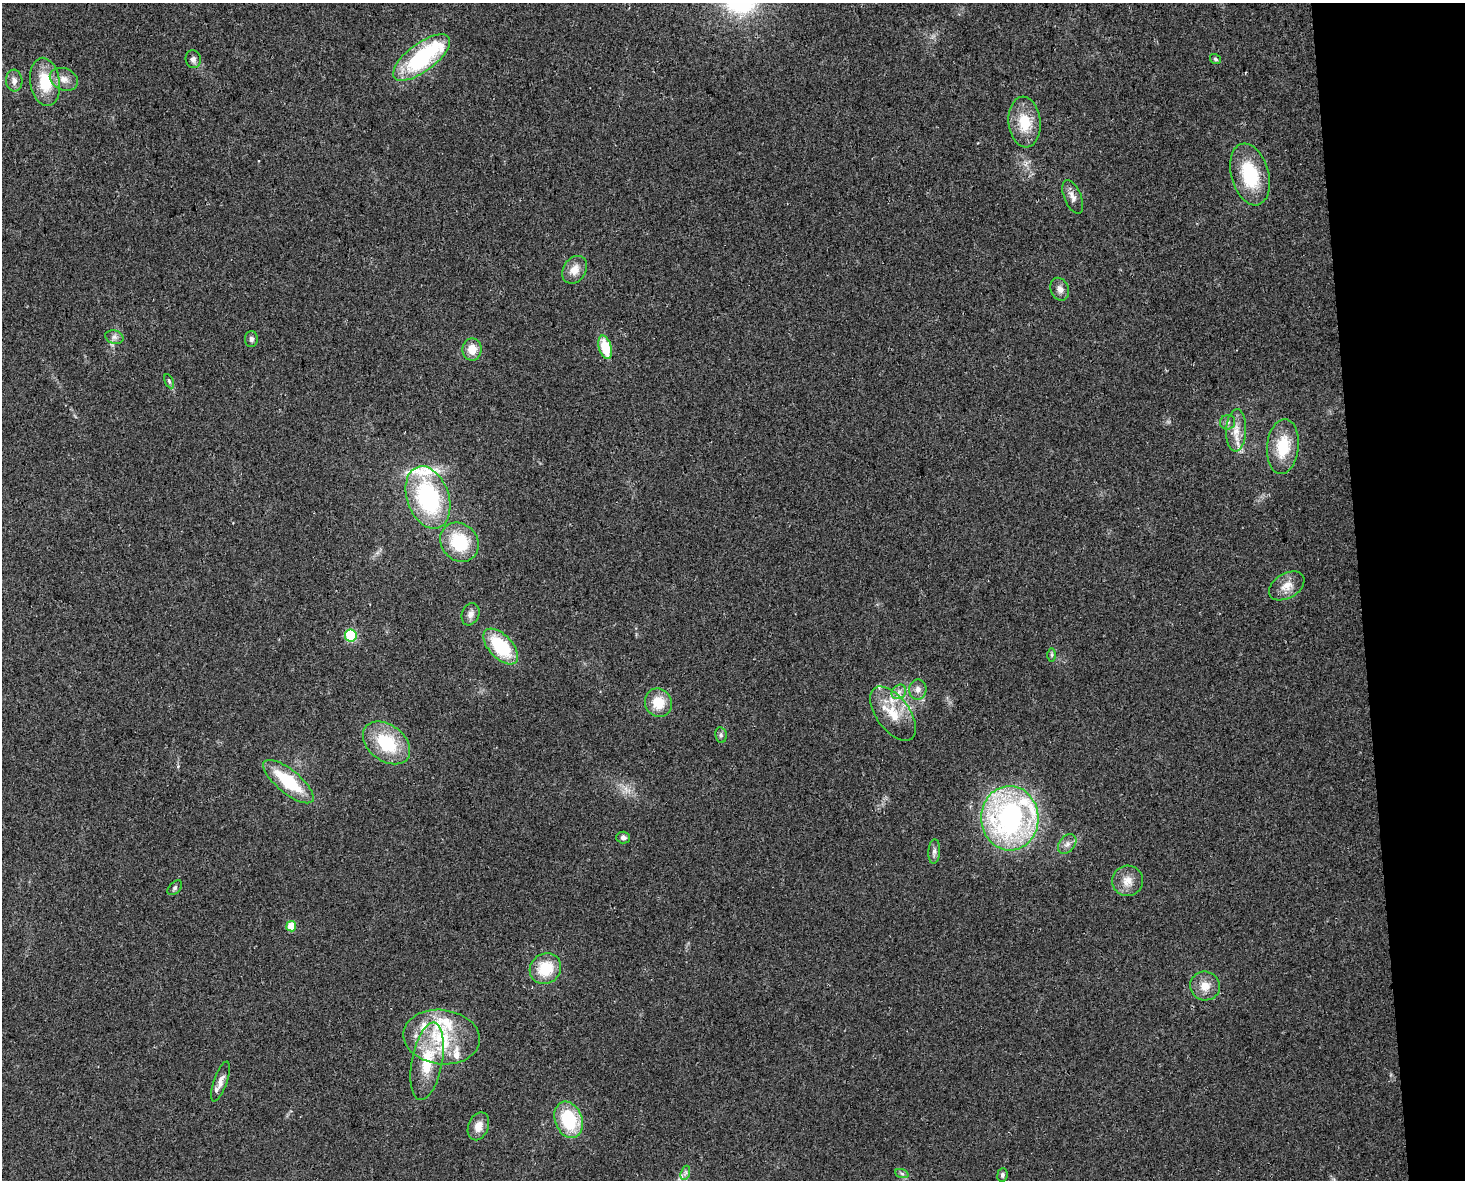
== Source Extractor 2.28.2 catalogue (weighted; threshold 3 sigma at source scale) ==
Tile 9 of 3 x 4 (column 3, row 3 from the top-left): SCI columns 2991-4453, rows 1210-2387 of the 4474 x 4775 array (HDU 1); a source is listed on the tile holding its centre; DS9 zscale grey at full resolution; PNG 1467 x 1182 px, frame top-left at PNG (2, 3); each listed source drawn as its Kron ellipse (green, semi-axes under 4 px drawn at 4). Shown black and unused: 7% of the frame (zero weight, under 2 of 3 exposures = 2% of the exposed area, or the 3 px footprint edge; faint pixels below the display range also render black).
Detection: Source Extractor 2.28.2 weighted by HDU 2 'WHT'; one run over the whole footprint, this tile lists its part. Background 0.0743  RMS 0.0092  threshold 0.0413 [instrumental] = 3 sigma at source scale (4.5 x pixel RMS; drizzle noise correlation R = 1.50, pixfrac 1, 0.0396/0.0396 arcsec/px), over >= 5 px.
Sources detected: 61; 1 inside a brighter object's white glare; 2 cosmic-ray / hot-pixel residue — neither listed nor drawn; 8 inside a brighter listed object's ellipse — not listed separately; the other 50 listed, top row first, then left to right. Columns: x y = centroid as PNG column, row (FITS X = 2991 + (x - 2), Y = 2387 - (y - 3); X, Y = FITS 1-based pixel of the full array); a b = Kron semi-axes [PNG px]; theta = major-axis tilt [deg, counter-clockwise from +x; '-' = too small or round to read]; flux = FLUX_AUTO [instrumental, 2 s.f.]
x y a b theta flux
422 57 34 14 37 95
193 59 9 7 -74 3.5
1215 59 5 4 - 1.8
64 79 14 10 -25 8.2
14 81 11 8 -85 5.1
45 82 24 15 -81 31
1024 122 25 16 -84 26
1250 174 31 18 -74 47
1073 197 18 8 -67 5.7
575 270 15 11 57 10
1060 289 12 9 -66 5.2
114 337 9 6 -14 3.6
251 339 8 6 -90 2.7
605 347 12 6 -74 25
472 349 11 9 -89 12
169 381 7 4 -63 1.5
1227 422 7 7 - 3.1
1236 430 21 10 87 12
1283 447 27 16 84 31
428 497 32 21 -71 110
459 542 21 18 -49 42
1287 586 19 12 31 11
470 614 11 8 67 4.7
351 635 6 6 - 63
501 647 22 11 -47 50
1052 655 7 4 -90 1.4
918 689 10 8 88 5
899 692 8 6 45 3.9
658 703 14 13 - 19
893 714 31 16 -54 26
721 735 7 6 - 2
387 743 26 18 -37 46
288 782 31 11 -39 47
1010 818 32 28 -88 210
623 838 7 6 - 3.1
1067 844 11 7 51 4.6
934 852 12 6 86 3.4
1127 881 15 15 - 11
175 888 9 5 46 2.1
291 926 5 5 - 17
545 969 16 14 37 31
1205 986 15 14 - 12
441 1037 38 27 -8 58
427 1061 39 15 79 39
220 1081 21 6 71 6
569 1120 19 13 -68 48
478 1126 14 10 68 9.2
685 1173 7 4 71 2.2
902 1174 7 4 -20 1.7
1002 1175 7 5 81 2